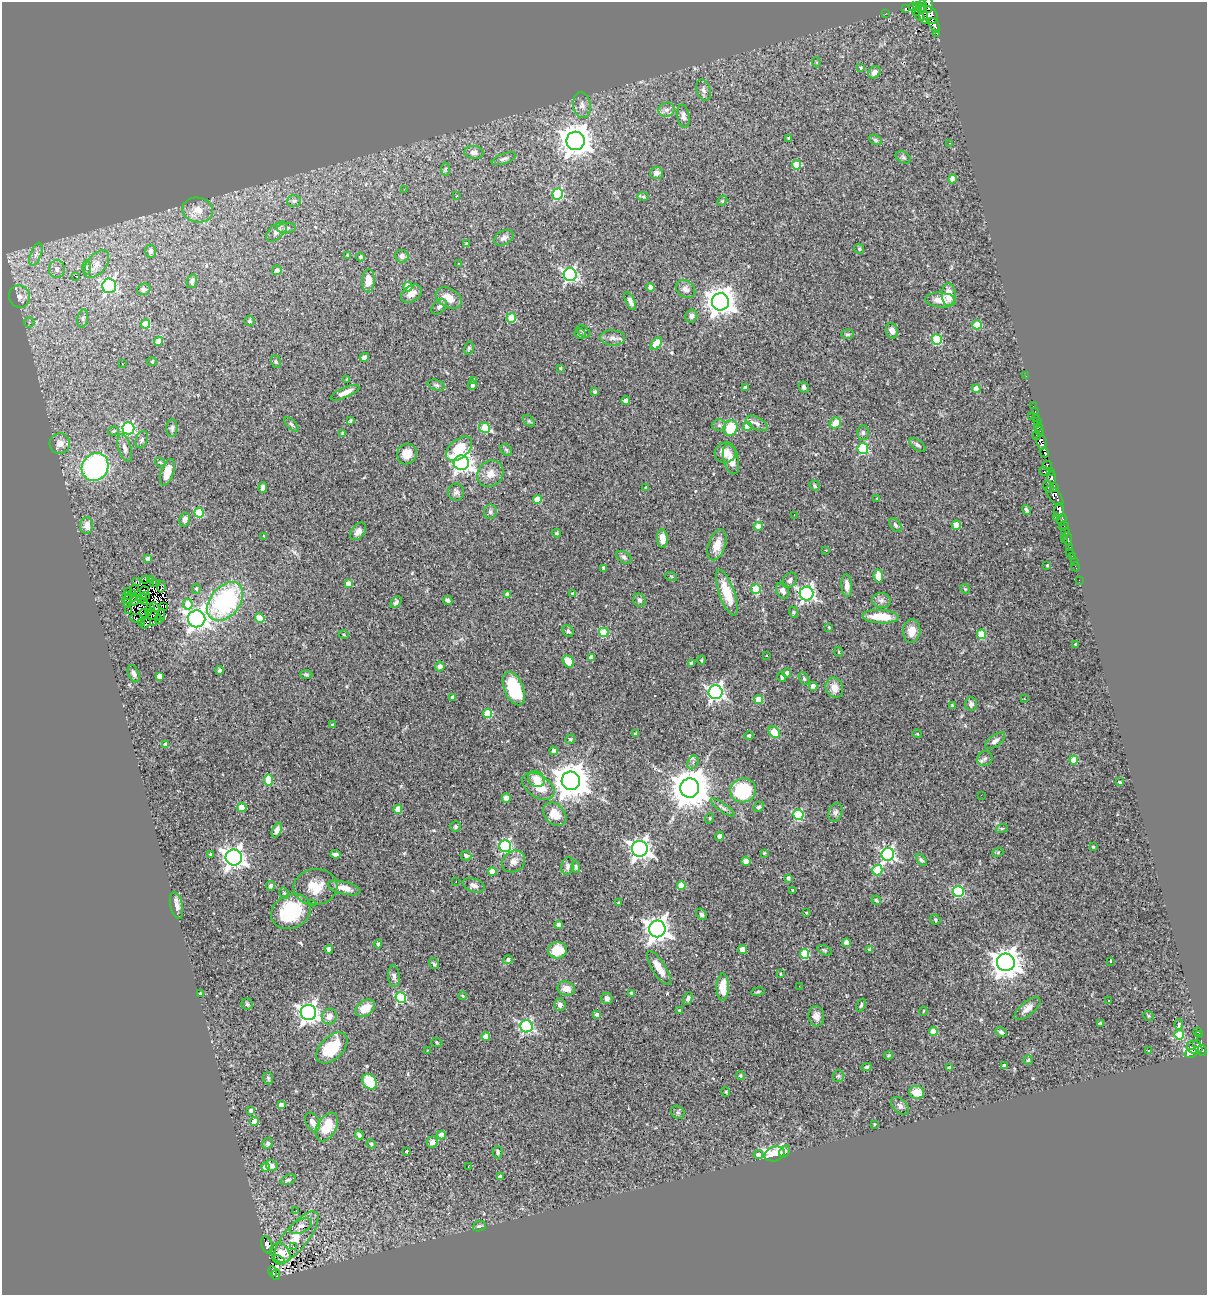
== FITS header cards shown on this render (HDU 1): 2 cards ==
NAXIS1  =                 1205
NAXIS2  =                 1293

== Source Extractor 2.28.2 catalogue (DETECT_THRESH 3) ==
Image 1205 x 1293 px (HDU 1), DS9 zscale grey, 1 PNG px = 1 image px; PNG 1209 x 1297 px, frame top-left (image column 1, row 1293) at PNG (2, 2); each listed source drawn as its Kron ellipse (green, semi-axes under 4 px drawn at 4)
Background 0.74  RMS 0.055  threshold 0.165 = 3 sigma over >= 5 px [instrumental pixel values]
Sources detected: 451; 13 with non-positive FLUX_AUTO (blend fragments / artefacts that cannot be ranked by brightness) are neither listed nor drawn; the other 438 listed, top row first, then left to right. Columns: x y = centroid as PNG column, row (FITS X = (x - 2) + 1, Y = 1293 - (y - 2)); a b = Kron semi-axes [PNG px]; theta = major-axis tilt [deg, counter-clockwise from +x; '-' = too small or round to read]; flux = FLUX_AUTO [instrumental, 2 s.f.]
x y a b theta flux
929 5 8 3 89 160
918 6 4 3 - 180
923 6 5 4 - 120
913 7 4 3 - 110
905 9 4 2 - 40
917 11 4 3 - 160
885 14 3 2 - 7.7
923 14 10 4 -76 320
919 15 6 4 -56 340
930 15 9 6 -63 380
934 25 7 4 -66 190
937 33 3 3 - 44
816 62 5 3 - 3.6
861 68 3 3 - 4.1
874 72 7 5 40 17
703 90 11 7 -73 14
582 105 13 8 -82 21
667 110 8 7 - 16
683 116 12 6 -81 15
789 139 4 4 - 6.1
875 140 7 4 -28 6.5
576 141 9 9 - 5300
950 143 2 2 - 2
474 152 9 6 -4 16
903 157 8 5 -30 7.6
504 159 13 5 19 11
796 165 4 4 - 74
445 169 6 4 88 5.4
656 173 6 6 - 20
952 179 4 4 - 41
404 189 3 2 - 2.9
558 194 5 5 - 340
456 196 3 2 - 2.4
643 196 6 4 -1 4.8
294 201 7 6 - 9.8
722 201 6 4 46 4.3
198 210 15 12 -9 45
286 228 9 5 7 9.5
276 231 12 7 43 20
504 238 10 7 29 13
466 243 4 2 - 3.4
859 249 5 4 - 4.6
151 251 6 5 - 20
36 254 12 5 69 18
347 255 3 3 - 4.7
402 256 7 6 - 15
360 257 4 4 - 9.1
97 264 16 9 52 38
459 264 3 2 - 2.3
86 267 7 3 -88 5.8
57 269 9 8 - 21
277 270 5 5 - 17
570 275 6 6 - 760
75 276 4 2 - 15
192 281 7 5 70 9.8
368 281 12 6 86 46
109 286 7 7 - 690
408 287 5 4 - 76
651 287 4 4 - 31
144 289 7 5 26 6.9
685 289 10 8 -35 16
411 294 11 8 33 27
949 294 11 7 -88 55
19 297 11 10 - 24
449 298 14 9 -30 45
941 300 15 7 -4 37
630 301 10 4 -63 17
720 302 8 8 - 4000
439 307 9 6 44 10
691 316 6 6 - 12
83 318 9 5 78 9.2
511 318 4 4 - 120
249 321 5 5 - 5
29 322 5 5 - 6.2
145 324 4 4 - 79
977 325 4 4 - 100
583 331 8 5 -36 6.7
892 331 8 6 -74 19
580 334 5 5 - 5.9
847 334 6 4 1 6.1
613 338 12 7 -1 18
937 339 5 5 - 200
158 341 4 4 - 40
656 344 7 4 51 95
469 348 7 4 80 6.8
364 357 5 4 - 12
152 361 5 3 - 3.4
276 362 6 5 - 5.8
122 364 3 2 - 4.6
560 368 3 3 - 3.5
1026 376 2 2 - 6.3
347 379 3 2 - 4.2
474 380 3 3 - 5.3
436 385 9 5 -16 8.5
472 385 5 4 - 7.1
804 387 6 5 - 9.1
745 388 4 3 - 15
976 389 4 4 - 40
595 392 3 3 - 6.8
345 393 15 5 24 26
626 401 4 4 - 24
1033 406 2 2 - 8.9
1035 412 3 2 - 16
1032 417 3 2 - 6.6
1036 418 2 2 - 12
350 421 4 3 - 4.9
529 421 7 4 -45 4.7
1037 422 2 2 - 3.7
757 423 12 6 -29 16
835 423 6 5 - 42
291 424 9 4 -45 6.8
719 425 7 6 - 8.9
747 426 4 4 - 48
1039 427 4 3 - 9.5
128 428 6 6 - 480
172 428 9 5 -90 9.4
485 428 6 5 - 130
730 428 8 6 68 100
113 431 5 4 - 6
1040 431 3 3 - 19
863 432 7 5 90 8.3
343 433 3 3 - 7.4
1036 435 2 2 - 8.6
142 440 9 6 67 9.6
1041 442 7 5 -81 95
60 444 10 10 - 24
918 445 9 5 -37 7.7
125 448 14 6 -74 21
459 449 15 9 41 120
863 449 5 5 - 280
506 450 6 5 - 5.8
725 453 10 10 - 37
1045 453 5 3 - 76
407 454 10 9 - 47
731 459 15 7 -75 44
160 462 5 3 - 3.4
461 463 7 7 - 1400
1047 465 5 4 - 20
95 467 14 13 - 600
167 472 14 6 71 44
1045 472 5 4 - 120
1050 472 3 2 - 9.2
490 474 14 12 44 40
1051 478 6 3 -85 280
815 486 5 4 - 5.8
1048 487 6 3 -77 41
1054 487 3 3 - 63
263 488 5 4 - 9
646 488 4 3 - 8.2
456 492 8 8 - 13
1055 496 12 5 -52 240
537 499 4 4 - 66
877 499 4 3 - 3.6
1026 510 5 3 - 6.8
1059 510 7 5 89 150
490 512 7 6 - 9.3
199 513 5 5 - 150
794 515 2 2 - 1.7
1056 517 3 2 - 67
185 520 7 5 76 13
1062 520 6 3 75 110
87 525 8 6 -86 32
895 525 7 5 -55 7.3
956 525 4 4 - 78
758 526 5 4 - 23
1064 526 5 4 - 73
358 531 10 6 51 18
1066 532 3 3 - 64
556 533 4 3 - 6
264 536 4 3 - 3.1
662 538 9 5 -85 38
1064 539 2 2 - 19
1068 539 7 3 -80 89
717 545 16 8 71 51
1070 548 3 3 - 120
826 550 3 2 - 11
1069 552 2 2 - 5.6
1072 556 2 2 - 3.8
624 557 8 5 -30 8.4
148 559 4 4 - 26
1074 561 2 2 - 6.2
1047 565 3 2 - 2.9
1075 567 4 2 - 11
604 568 4 3 - 15
671 576 6 3 -19 3.4
878 576 7 5 -83 46
146 579 4 3 - 3.7
151 580 3 2 - 3.6
790 580 8 6 53 13
1079 580 2 2 - 2.2
136 582 4 3 - 9.4
153 583 3 2 - 4.8
348 583 4 4 - 22
156 584 3 2 - 1.7
847 585 11 5 -87 25
161 587 5 2 - 7.6
196 589 5 4 - 6.1
756 589 5 4 - 140
965 589 5 4 - 4.1
134 590 4 3 - 1.2
144 591 4 3 - 0.67
783 591 8 6 -62 17
128 592 3 2 - 3.5
573 593 4 3 - 5.9
727 593 24 7 -70 96
133 594 3 2 - 3.3
807 594 7 7 - 960
127 595 3 2 - 12
508 595 4 4 - 22
145 596 3 2 - 2.7
142 598 5 2 - 5
129 599 8 3 18 1.6
448 600 5 3 - 7.6
640 600 7 6 - 9.6
881 600 9 7 -11 14
135 601 6 4 35 14
225 601 22 14 51 470
127 602 3 3 - 2.2
144 602 3 2 - 4.8
396 602 7 4 46 8.9
188 604 5 5 - 56
163 606 4 2 - 5.4
155 607 5 2 - 4.5
150 608 3 2 - 3.2
129 611 3 2 - 7.5
148 612 2 2 - 0.78
793 612 6 3 -72 4.2
144 613 4 2 - 3.9
161 615 6 3 79 6.1
154 616 7 2 -16 4.6
881 617 18 6 -4 87
137 618 7 3 -9 1.5
260 618 5 4 - 89
197 619 8 8 - 2000
159 620 4 2 - 0.84
142 622 3 2 - 4.1
146 623 6 2 54 12
154 623 3 3 - 11
829 627 3 3 - 2.6
568 631 6 5 - 6.2
912 631 12 8 85 39
604 632 5 4 - 140
981 634 5 4 - 110
344 635 5 3 - 3.5
1076 644 3 3 - 7.2
839 652 5 3 - 3
767 656 3 2 - 3.7
591 657 4 4 - 27
701 660 4 4 - 4.5
568 661 6 5 - 58
691 663 4 3 - 12
440 666 5 4 - 19
219 670 4 4 - 6.2
787 673 5 4 - 11
134 674 9 5 -68 13
306 674 6 4 -2 5.5
159 676 4 4 - 30
782 677 5 4 - 6.4
804 679 7 4 -63 6.7
813 686 4 4 - 28
514 688 18 9 -67 180
834 688 10 8 -66 33
716 692 7 7 - 1100
453 697 4 4 - 19
758 699 4 4 - 65
1024 699 3 2 - 15
971 704 7 5 -87 13
952 705 4 4 - 3.4
488 713 4 4 - 140
332 725 4 3 - 4.6
774 732 6 5 - 110
636 734 3 3 - 9.1
917 734 5 4 - 3.3
749 736 4 4 - 9
570 739 5 4 - 4.8
995 741 12 5 37 17
166 744 4 4 - 19
553 751 4 4 - 16
985 759 8 7 - 11
1074 760 4 4 - 54
693 762 7 5 63 11
536 779 9 7 -44 46
269 780 5 4 - 110
571 781 9 9 - 8200
1120 782 3 3 - 5
538 786 18 11 -34 67
690 788 9 9 - 11000
743 790 13 12 - 220
981 795 2 2 - 2
506 798 4 4 - 46
242 807 4 4 - 97
723 807 14 4 -35 9.8
759 807 6 4 45 7.5
398 809 4 4 - 53
835 812 9 6 70 12
555 814 13 9 -46 55
798 815 5 5 - 240
710 818 5 3 - 3.2
456 826 5 5 - 6.7
1002 828 6 4 18 4.1
277 830 8 4 67 18
719 836 4 4 - 14
505 846 6 6 - 490
1093 847 3 3 - 5.1
640 849 8 8 - 1900
998 852 5 3 - 4
764 853 3 3 - 3.3
211 854 3 3 - 6
335 854 5 3 - 10
888 854 6 6 - 800
466 856 5 4 - 12
234 857 8 8 - 2300
921 860 7 4 -51 6.6
514 861 12 10 34 25
746 861 4 4 - 22
568 866 9 6 78 13
576 867 6 4 -78 6.1
877 870 5 5 - 150
492 872 4 4 - 47
788 878 4 3 - 9.6
456 882 2 2 - 3.3
473 885 11 6 -19 17
681 885 4 4 - 64
270 886 5 4 - 13
315 887 22 18 5 76
344 888 17 6 -14 36
793 890 3 2 - 3.6
958 892 5 5 - 290
284 893 6 4 -60 6
876 900 5 4 - 4.7
618 903 3 2 - 4.6
313 904 3 3 - 4
176 905 13 6 -78 19
291 911 20 17 30 210
806 913 3 2 - 3.6
701 914 6 4 -53 8.9
935 920 5 4 - 5.2
559 925 4 4 - 32
657 929 8 8 - 2900
846 943 4 4 - 40
378 944 4 3 - 7.9
329 949 4 4 - 19
743 949 4 4 - 44
558 950 9 8 - 70
824 950 8 4 -26 5.8
870 950 4 3 - 7.7
804 954 5 4 - 160
508 960 5 4 - 8.6
1111 961 4 2 - 6.2
1006 962 9 8 - 4300
434 964 6 5 - 6.7
659 968 20 6 -58 48
780 974 4 3 - 3.8
394 976 11 6 -84 12
799 986 2 2 - 3.3
723 987 14 6 89 72
566 988 9 7 -15 35
758 992 7 3 9 4.4
631 993 4 4 - 8.3
200 994 3 3 - 4.6
463 996 4 2 - 2.5
401 997 5 5 - 320
607 998 6 5 - 13
688 999 6 4 69 9.3
1109 1001 3 3 - 6.6
247 1004 6 5 - 5.7
560 1005 6 5 - 13
861 1005 7 3 71 6
365 1008 11 7 37 60
1027 1009 16 7 41 24
679 1010 3 3 - 6.6
923 1011 5 3 - 2.6
308 1013 8 7 - 1800
597 1015 4 4 - 14
329 1016 8 7 - 25
816 1016 10 8 -83 23
1148 1016 6 4 -38 4.7
1100 1023 3 3 - 5.6
1179 1024 5 4 - 18
527 1026 6 6 - 650
933 1031 4 4 - 70
1197 1031 4 3 - 23
1001 1032 6 4 -34 9.1
1179 1035 4 4 - 160
1199 1035 3 3 - 31
486 1037 4 4 - 42
437 1043 5 3 - 3.4
1197 1043 3 2 - 30
332 1048 19 11 45 130
1195 1048 8 6 -18 130
428 1050 3 3 - 3.4
1148 1050 2 2 - 3.2
1202 1050 5 4 - 130
1191 1053 6 3 13 540
888 1056 4 4 - 5.4
1028 1060 4 4 - 5.8
1004 1066 4 3 - 14
866 1067 5 4 - 6.1
949 1068 3 3 - 8.9
740 1076 4 4 - 5.6
838 1076 6 5 - 5.8
268 1078 6 5 - 6.6
369 1082 8 6 -54 100
726 1092 5 3 - 3.2
916 1092 7 6 - 51
281 1105 4 4 - 21
900 1106 11 6 -46 12
251 1110 4 3 - 11
678 1112 7 6 - 7.6
254 1121 4 4 - 57
312 1122 10 6 -64 22
874 1124 3 2 - 3.2
327 1127 15 9 60 86
359 1135 5 4 - 8.6
441 1135 4 4 - 42
432 1142 6 5 - 20
268 1143 5 5 - 8.6
371 1144 5 4 - 4
407 1151 4 3 - 15
498 1152 6 5 - 6.3
784 1152 6 5 - 7.5
774 1154 10 7 15 210
758 1155 4 4 - 30
272 1166 6 5 - 20
468 1166 3 2 - 2.8
265 1167 4 4 - 48
500 1177 4 4 - 15
288 1180 8 5 22 7.2
296 1211 3 2 - 20
301 1226 12 6 27 20
479 1226 7 5 19 6
296 1238 32 12 51 72
267 1245 9 5 -71 5.2
294 1247 3 3 - 49
280 1253 11 8 -43 31
279 1260 6 3 -22 9.2
273 1272 5 3 - 15
276 1274 5 3 - 2.4
At the frame edge (FLAGS 8, measured only in part): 1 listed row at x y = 929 5
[13 non-positive-flux detections neither listed nor drawn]